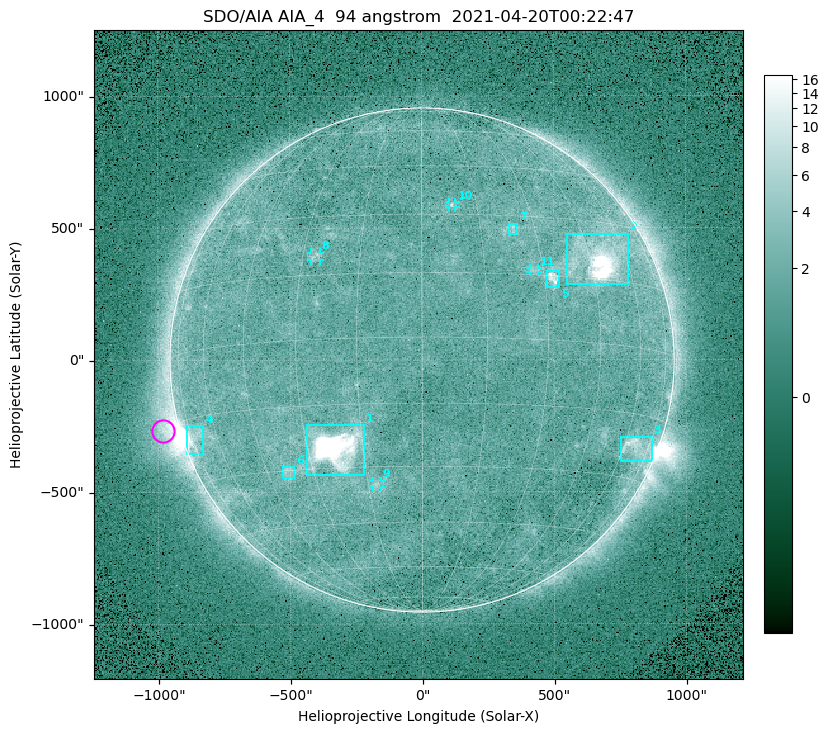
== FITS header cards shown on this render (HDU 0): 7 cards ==
TELESCOP= 'SDO/AIA '
INSTRUME= 'AIA_4   '
WAVELNTH=                   94
WAVEUNIT= 'angstrom'
DATE-OBS= '2021-04-20T00:22:47.12'
CTYPE1  = 'HPLN-TAN'
CTYPE2  = 'HPLT-TAN'

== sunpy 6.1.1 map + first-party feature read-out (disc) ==
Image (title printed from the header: SDO/AIA AIA_4  94 angstrom  2021-04-20T00:22:47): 512 x 512 px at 4.8 arcsec/px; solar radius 955 arcsec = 199 px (full disc in frame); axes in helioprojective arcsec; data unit not stated in the header (colour bar unlabelled)
Orientation: roll -0.138 deg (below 1 deg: not rotated)
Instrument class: DISC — disc imager (sunpy class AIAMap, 94 A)
Bright regions (active regions / flare kernels): reference = the median radial profile (limb darkening/brightening removed); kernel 5 px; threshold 5 sigma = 2.46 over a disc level ~1.73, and >= 1.15x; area >= 9 px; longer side >= 5 px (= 24 arcsec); searched inside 0.97 R_sun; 11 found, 11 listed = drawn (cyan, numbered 1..; 4 of them under ~33 arcsec drawn as corner ticks so the feature stays visible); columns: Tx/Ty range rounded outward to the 10 arcsec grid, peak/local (2 s.f.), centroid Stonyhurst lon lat
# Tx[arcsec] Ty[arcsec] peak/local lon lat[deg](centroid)
1 -440..-220 -440..-240 627 -22 -25
2 550..780 280..480 33 +48 +20
3 750..870 -390..-290 4.5 +66 -22
4 -900..-830 -360..-250 6.8 -72 -19
5 470..520 270..340 5.8 +32 +15
6 -530..-480 -450..-400 3.1 -38 -30
7 330..370 470..520 2.8 +24 +26
8 -420..-380 380..410 2.9 -27 +20
9 -190..-160 -480..-450 3 -13 -34
10 100..130 580..600 2.9 +8 +33
11 410..440 330..350 2.7 +27 +16
Off-limb structures (1.02-1.3 R_sun): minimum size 50 px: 7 found; the strongest spans PA ~85..115 deg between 1.02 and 1.21 R_sun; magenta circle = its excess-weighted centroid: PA ~105 deg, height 1.06 R_sun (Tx ~-980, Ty ~-270 arcsec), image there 5.1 x the reference